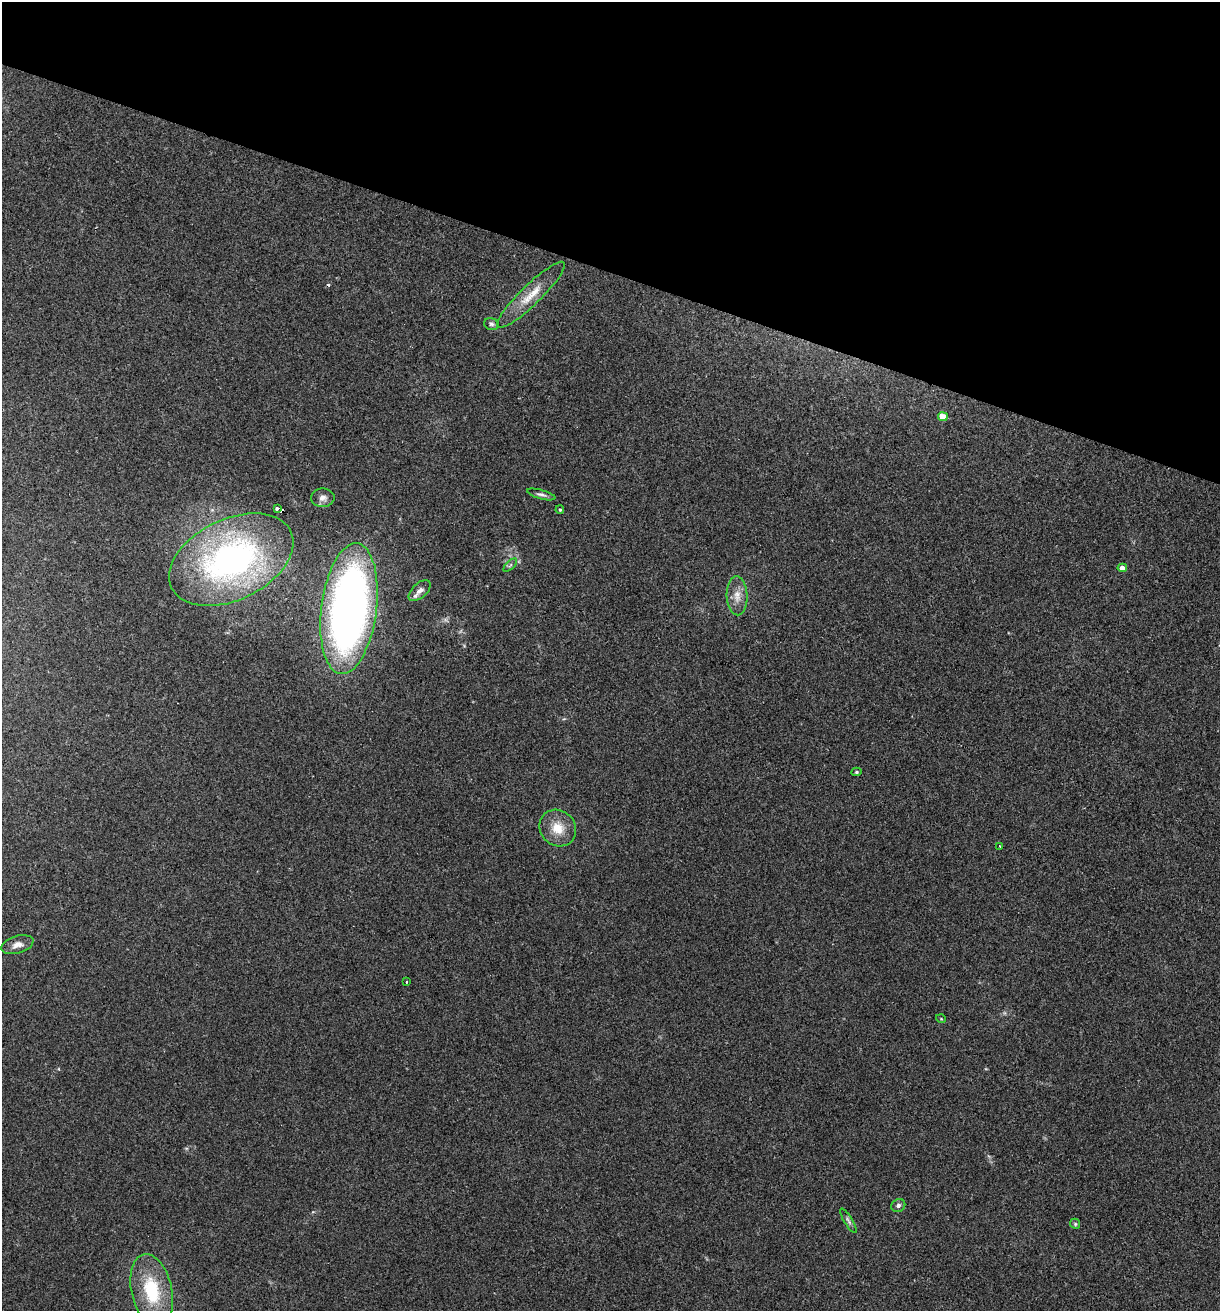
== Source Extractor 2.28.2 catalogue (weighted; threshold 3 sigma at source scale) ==
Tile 2 of 4 x 4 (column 2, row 1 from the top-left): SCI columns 1348-2565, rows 3931-5239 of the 5257 x 5239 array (HDU 1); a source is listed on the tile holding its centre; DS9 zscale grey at full resolution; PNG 1222 x 1313 px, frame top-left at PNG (2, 2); each listed source drawn as its Kron ellipse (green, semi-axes under 4 px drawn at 4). Shown black and unused: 21% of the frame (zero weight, under 2 of 3 exposures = <1% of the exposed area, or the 3 px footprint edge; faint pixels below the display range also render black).
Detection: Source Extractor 2.28.2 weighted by HDU 2 'WHT'; one run over the whole footprint, this tile lists its part. Background 0.0851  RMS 0.0082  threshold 0.0369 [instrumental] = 3 sigma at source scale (4.5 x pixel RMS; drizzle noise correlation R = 1.50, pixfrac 1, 0.05/0.05 arcsec/px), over >= 5 px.
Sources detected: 25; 2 cosmic-ray / hot-pixel residue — neither listed nor drawn; the other 23 listed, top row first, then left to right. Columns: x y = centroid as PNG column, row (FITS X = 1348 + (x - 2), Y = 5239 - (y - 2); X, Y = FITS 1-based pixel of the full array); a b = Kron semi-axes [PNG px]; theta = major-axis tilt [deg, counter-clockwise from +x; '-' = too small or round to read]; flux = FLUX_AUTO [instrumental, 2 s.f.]
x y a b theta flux
531 295 46 10 44 18
491 324 7 5 -16 2
943 417 5 4 - 12
541 494 14 4 -16 2.6
323 498 11 9 1 4.3
277 508 3 3 - 5.5
560 510 4 3 - 0.95
231 560 66 40 26 240
510 565 8 3 45 1.3
1122 568 4 4 - 5.5
420 591 13 7 42 5
737 596 19 10 -88 9.4
349 609 66 27 83 470
856 772 5 4 - 1.1
558 828 19 17 -43 15
1000 846 4 2 - 0.71
17 945 16 8 16 5.5
407 982 3 2 - 0.8
941 1019 5 3 - 0.69
898 1205 7 6 - 2.4
848 1221 14 4 -59 2.4
1075 1224 5 4 - 1.1
152 1290 37 20 -77 47